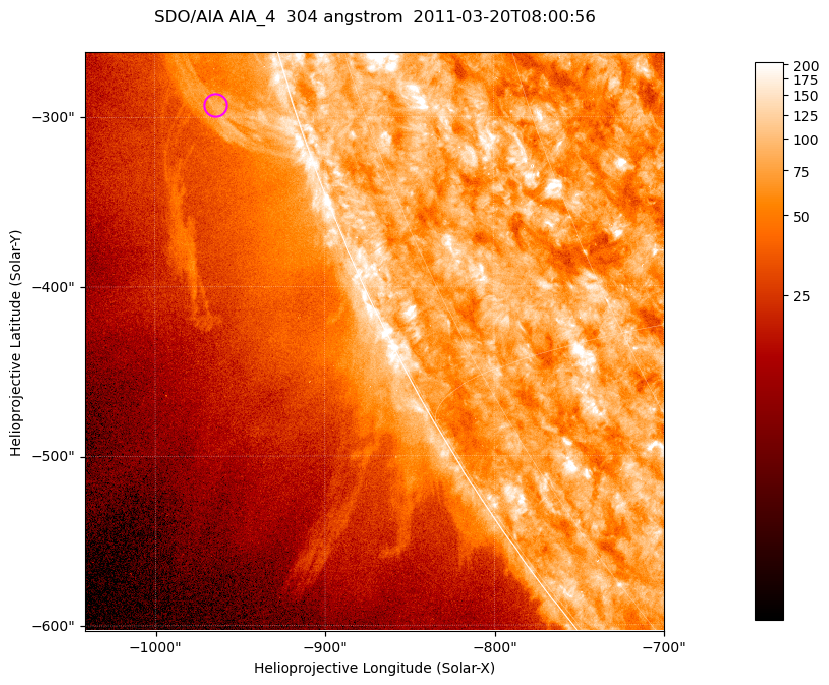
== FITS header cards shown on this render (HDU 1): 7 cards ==
TELESCOP= 'SDO/AIA '           / For AIA: SDO/AIA
INSTRUME= 'AIA_4   '           / For AIA: AIA_ATA1, AIA_ATA2, AIA_ATA3 or AIA_AT
WAVELNTH=                  304 / [angstrom] Wavelength
WAVEUNIT= 'angstrom'           / Wavelength unit: angstrom
DATE-OBS= '2011-03-20T08:00:56.123' / [ISO] Date when observation started; ISO 8
CTYPE1  = 'HPLN-TAN'           / CTYPE1; Typically HPLN
CTYPE2  = 'HPLT-TAN'           / CTYPE2; Typically HPLT

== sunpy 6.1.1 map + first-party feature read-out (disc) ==
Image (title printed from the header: SDO/AIA AIA_4  304 angstrom  2011-03-20T08:00:56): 569 x 569 px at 0.6 arcsec/px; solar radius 964 arcsec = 1605 px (partial field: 1.8% of the solar disc is inside the frame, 45% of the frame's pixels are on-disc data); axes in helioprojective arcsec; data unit not stated in the header (colour bar unlabelled)
Orientation: roll -0.132 deg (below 1 deg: not rotated)
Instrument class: DISC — disc imager (sunpy class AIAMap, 304 A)
Bright regions (active regions / flare kernels): reference = the on-disc median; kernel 5 px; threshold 5 sigma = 123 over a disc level ~78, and >= 1.15x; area >= 323 px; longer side >= 7 px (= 4.2 arcsec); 0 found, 0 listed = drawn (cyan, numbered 1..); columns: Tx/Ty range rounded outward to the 2 arcsec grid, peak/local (2 s.f.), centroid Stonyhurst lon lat
Off-limb structures (1.02-1.3 R_sun): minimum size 161 px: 2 found; the strongest spans PA ~105..110 deg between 1.02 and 1.07 R_sun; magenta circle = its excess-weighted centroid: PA ~105 deg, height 1.05 R_sun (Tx ~-964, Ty ~-292 arcsec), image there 2.1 x the reference